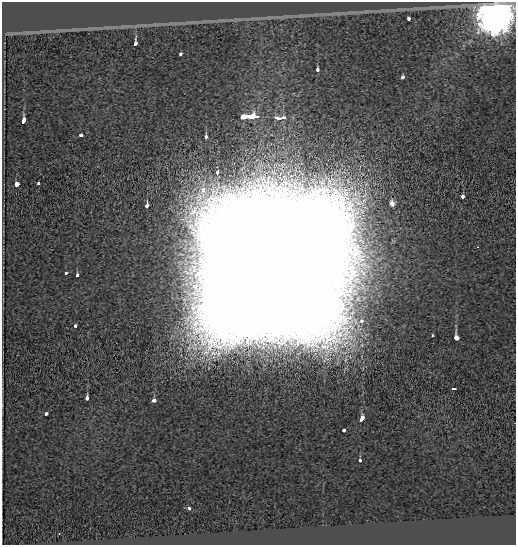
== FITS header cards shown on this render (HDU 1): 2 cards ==
NAXIS1  =                  514
NAXIS2  =                  543

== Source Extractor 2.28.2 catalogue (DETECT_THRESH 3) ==
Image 514 x 543 px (HDU 1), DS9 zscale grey, 1 PNG px = 1 image px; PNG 518 x 547 px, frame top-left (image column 1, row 543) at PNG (2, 2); no overlay
Background -0.302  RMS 0.12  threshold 0.347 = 3 sigma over >= 5 px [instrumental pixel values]
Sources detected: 34; all 34 listed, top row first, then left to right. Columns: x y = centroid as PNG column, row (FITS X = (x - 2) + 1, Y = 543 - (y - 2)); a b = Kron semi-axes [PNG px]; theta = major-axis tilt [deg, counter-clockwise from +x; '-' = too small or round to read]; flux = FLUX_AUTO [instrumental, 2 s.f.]
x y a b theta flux
484 8 4 4 - 1.4e+03
495 17 10 9 - 2.6e+04
409 18 3 3 - 8.0e+01
135 43 4 3 - 1.2e+02
181 53 3 3 - 6.4e+01
317 70 4 3 - 6.3e+01
402 77 3 3 - 8.1e+01
246 116 10 3 1 5.4e+02
255 117 8 4 4 4.8e+02
279 118 10 3 -3 5.6e+02
23 121 5 3 - 1.6e+02
81 135 4 3 - 6.5e+01
206 137 4 3 - 4.7e+01
217 173 5 3 - 1.0e+02
38 183 3 3 - 4.9e+01
16 184 3 3 - 4.1e+02
463 197 3 3 - 2.1e+02
392 203 5 4 - 5.0e+01
147 205 3 3 - 1.8e+02
66 273 3 3 - 3.6e+01
270 273 60 58 49 1.2e+06
77 275 4 3 - 3.9e+01
75 326 3 3 - 7.4e+01
432 336 3 3 - 6.1e+01
456 338 4 4 - 3.6e+02
454 389 4 3 - 1.0e+02
87 398 3 3 - 2.4e+02
154 401 4 3 - 1.1e+02
46 413 3 3 - 5.6e+01
362 419 5 3 - 2.0e+02
344 430 3 3 - 6.6e+01
360 460 3 3 - 5.6e+01
189 508 3 3 - 4.4e+01
59 534 4 3 - 5.0e+00